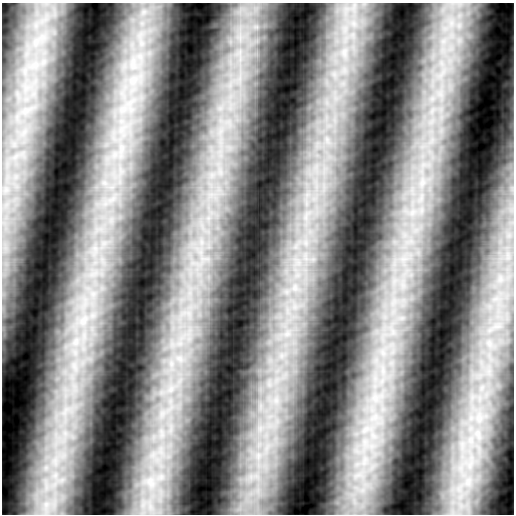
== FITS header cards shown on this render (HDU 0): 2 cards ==
NAXIS1  =                  512
NAXIS2  =                  512

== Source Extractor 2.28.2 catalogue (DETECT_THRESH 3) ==
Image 512 x 512 px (HDU 0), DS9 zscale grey, 1 PNG px = 1 image px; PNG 516 x 516 px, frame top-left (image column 1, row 512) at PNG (2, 3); no overlay
Background -0.0382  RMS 0.027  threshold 0.0804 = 3 sigma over >= 5 px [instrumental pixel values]
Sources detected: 8; all 8 listed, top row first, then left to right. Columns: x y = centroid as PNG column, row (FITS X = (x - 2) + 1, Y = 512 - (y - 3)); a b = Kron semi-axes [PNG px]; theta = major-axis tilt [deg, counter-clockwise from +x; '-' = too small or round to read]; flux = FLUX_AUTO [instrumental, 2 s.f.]
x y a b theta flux
354 23 14 10 -78 30
451 23 12 9 90 24
345 52 10 5 82 11
440 94 9 7 -45 13
83 321 21 12 59 55
357 475 19 11 29 44
151 482 18 11 -71 44
243 507 44 29 43 140